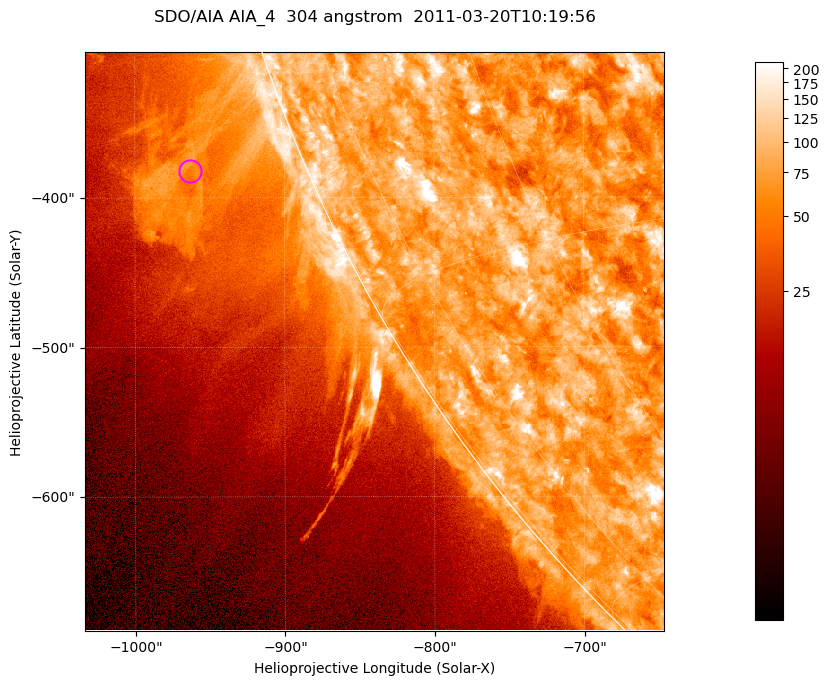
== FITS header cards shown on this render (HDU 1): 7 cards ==
TELESCOP= 'SDO/AIA '           / For AIA: SDO/AIA
INSTRUME= 'AIA_4   '           / For AIA: AIA_ATA1, AIA_ATA2, AIA_ATA3 or AIA_AT
WAVELNTH=                  304 / [angstrom] Wavelength
WAVEUNIT= 'angstrom'           / Wavelength unit: angstrom
DATE-OBS= '2011-03-20T10:19:56.133' / [ISO] Date when observation started; ISO 8
CTYPE1  = 'HPLN-TAN'           / CTYPE1; Typically HPLN
CTYPE2  = 'HPLT-TAN'           / CTYPE2; Typically HPLT

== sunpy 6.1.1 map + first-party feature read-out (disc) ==
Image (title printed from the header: SDO/AIA AIA_4  304 angstrom  2011-03-20T10:19:56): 645 x 645 px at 0.6 arcsec/px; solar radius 964 arcsec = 1606 px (partial field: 2.2% of the solar disc is inside the frame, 44% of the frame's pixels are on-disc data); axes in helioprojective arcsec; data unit not stated in the header (colour bar unlabelled)
Orientation: roll -0.132 deg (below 1 deg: not rotated)
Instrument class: DISC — disc imager (sunpy class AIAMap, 304 A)
Bright regions (active regions / flare kernels): reference = the on-disc median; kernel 5 px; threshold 5 sigma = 116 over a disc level ~74.3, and >= 1.15x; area >= 416 px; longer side >= 8 px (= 4.8 arcsec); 0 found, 0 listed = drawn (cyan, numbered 1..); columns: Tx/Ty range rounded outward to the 2 arcsec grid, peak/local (2 s.f.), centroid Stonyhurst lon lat
Off-limb structures (1.02-1.3 R_sun): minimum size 208 px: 8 found; the strongest spans PA ~110..115 deg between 1.02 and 1.13 R_sun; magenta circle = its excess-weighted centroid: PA ~110 deg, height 1.08 R_sun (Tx ~-964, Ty ~-382 arcsec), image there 2.2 x the reference